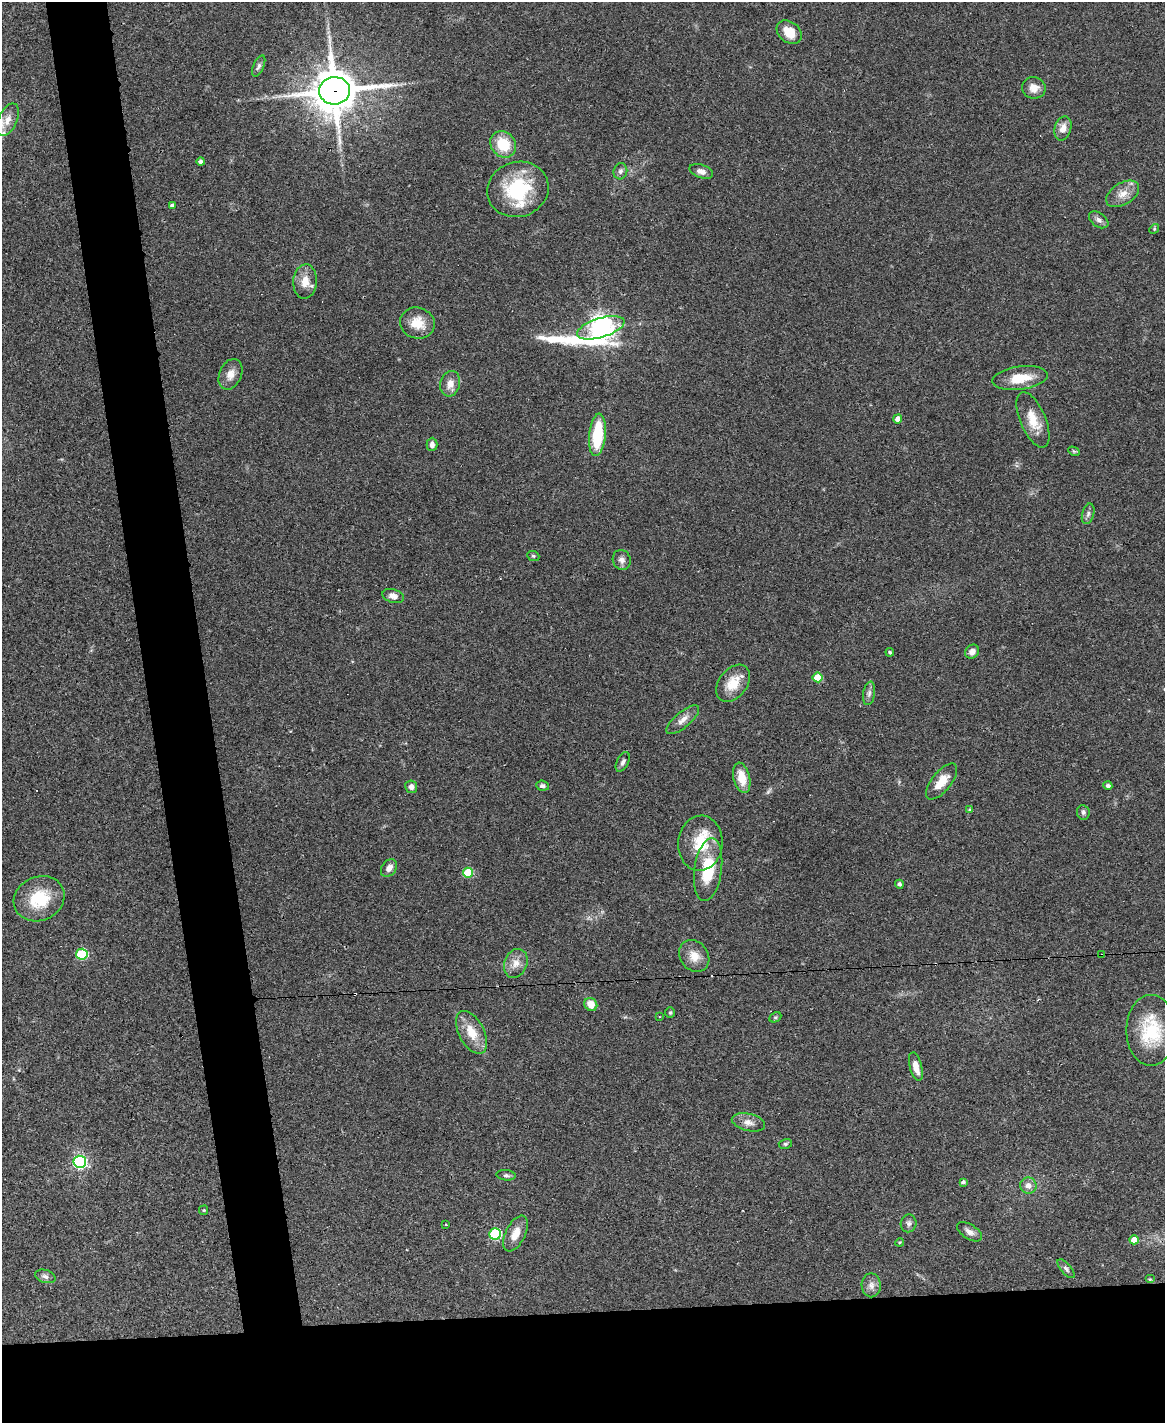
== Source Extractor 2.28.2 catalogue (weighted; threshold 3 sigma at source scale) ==
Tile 11 of 4 x 3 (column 3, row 3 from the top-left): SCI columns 2328-3490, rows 240-1660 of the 4656 x 4633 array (HDU 1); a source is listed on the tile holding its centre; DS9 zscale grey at full resolution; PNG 1167 x 1425 px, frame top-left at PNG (2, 2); each listed source drawn as its Kron ellipse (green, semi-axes under 4 px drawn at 4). Shown black and unused: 13% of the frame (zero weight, under 3 of 4 exposures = <1% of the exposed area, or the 3 px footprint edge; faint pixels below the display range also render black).
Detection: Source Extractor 2.28.2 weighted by HDU 2 'WHT'; one run over the whole footprint, this tile lists its part. Background 0.0738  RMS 0.005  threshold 0.0223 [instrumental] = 3 sigma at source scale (4.5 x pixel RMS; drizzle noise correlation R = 1.50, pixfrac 1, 0.05/0.05 arcsec/px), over >= 5 px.
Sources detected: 85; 1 too faint to see at this stretch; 2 cosmic-ray / hot-pixel residue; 1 long thin detection or spike segment (spike, bleed or trail) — neither listed nor drawn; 2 inside a brighter listed object's ellipse — not listed separately; the other 79 listed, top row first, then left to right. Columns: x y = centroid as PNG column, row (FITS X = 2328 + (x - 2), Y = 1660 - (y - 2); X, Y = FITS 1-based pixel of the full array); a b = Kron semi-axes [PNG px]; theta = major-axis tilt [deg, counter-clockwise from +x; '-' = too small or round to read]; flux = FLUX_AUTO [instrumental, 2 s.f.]
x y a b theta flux
789 32 14 10 -40 7.9
259 66 11 5 67 1.5
1034 88 12 10 -17 4.5
334 91 15 13 6 1700
8 120 17 9 65 5.1
1063 129 12 8 73 4.4
503 144 14 12 -48 15
201 162 4 4 - 1.4
620 171 8 6 73 1.6
701 171 12 6 -19 2.7
518 189 31 27 18 34
1123 194 18 10 32 5.4
172 205 4 3 - 1.5
1099 220 11 7 -36 2
1154 229 5 4 - 0.55
305 281 17 12 85 6.8
417 323 17 15 -18 8.9
601 328 25 9 17 510
230 374 16 11 67 4.6
1020 378 28 11 7 12
450 384 13 10 75 4.4
898 419 4 4 - 3.3
1033 420 30 12 -67 9.7
597 435 21 8 84 24
432 444 7 5 90 2.1
1074 451 6 4 -30 0.61
1088 514 10 6 74 1.6
533 556 6 5 - 0.77
622 560 10 9 - 2.6
393 596 11 6 -16 2.9
890 652 4 3 - 0.64
972 652 7 6 - 2.5
818 677 5 5 - 15
733 683 21 14 52 11
869 693 12 6 80 1.8
683 720 20 7 40 4.1
623 762 10 6 62 1.7
742 778 15 8 -77 9
942 782 21 9 51 7.8
542 786 6 5 - 1.4
1108 786 4 4 - 1.4
411 787 6 6 - 2
970 810 4 3 - 0.77
1083 812 7 6 - 1.3
700 843 27 22 85 18
389 868 10 7 53 3.2
708 870 32 13 82 23
468 873 5 5 - 23
899 884 4 4 - 1.4
39 899 26 22 24 22
82 954 6 5 - 42
1102 955 4 2 - 0.68
694 956 17 14 -52 6.3
516 963 15 11 69 4.9
591 1004 7 6 - 6.3
670 1013 5 4 - 0.62
659 1017 3 3 - 0.76
775 1017 6 4 28 0.75
1151 1030 35 25 -90 25
472 1032 23 12 -62 9.9
916 1067 14 6 -75 5.3
748 1122 17 8 -13 3.7
785 1144 7 5 14 0.81
80 1162 6 6 - 110
506 1175 9 5 -5 1.3
963 1182 4 4 - 1.3
1028 1186 8 8 - 3.2
204 1210 5 4 - 0.51
909 1223 9 7 78 1.6
446 1225 3 2 - 0.85
969 1232 14 7 -32 2.7
495 1234 6 5 - 51
516 1234 19 10 64 6.2
1134 1240 4 4 - 4.9
900 1242 4 3 - 0.46
1066 1269 11 5 -48 1.5
45 1276 10 6 -16 2
1150 1279 5 4 - 0.54
871 1285 12 9 -89 2.9
Overlapping masked pixels (flux is a lower limit): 2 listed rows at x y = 334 91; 1102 955